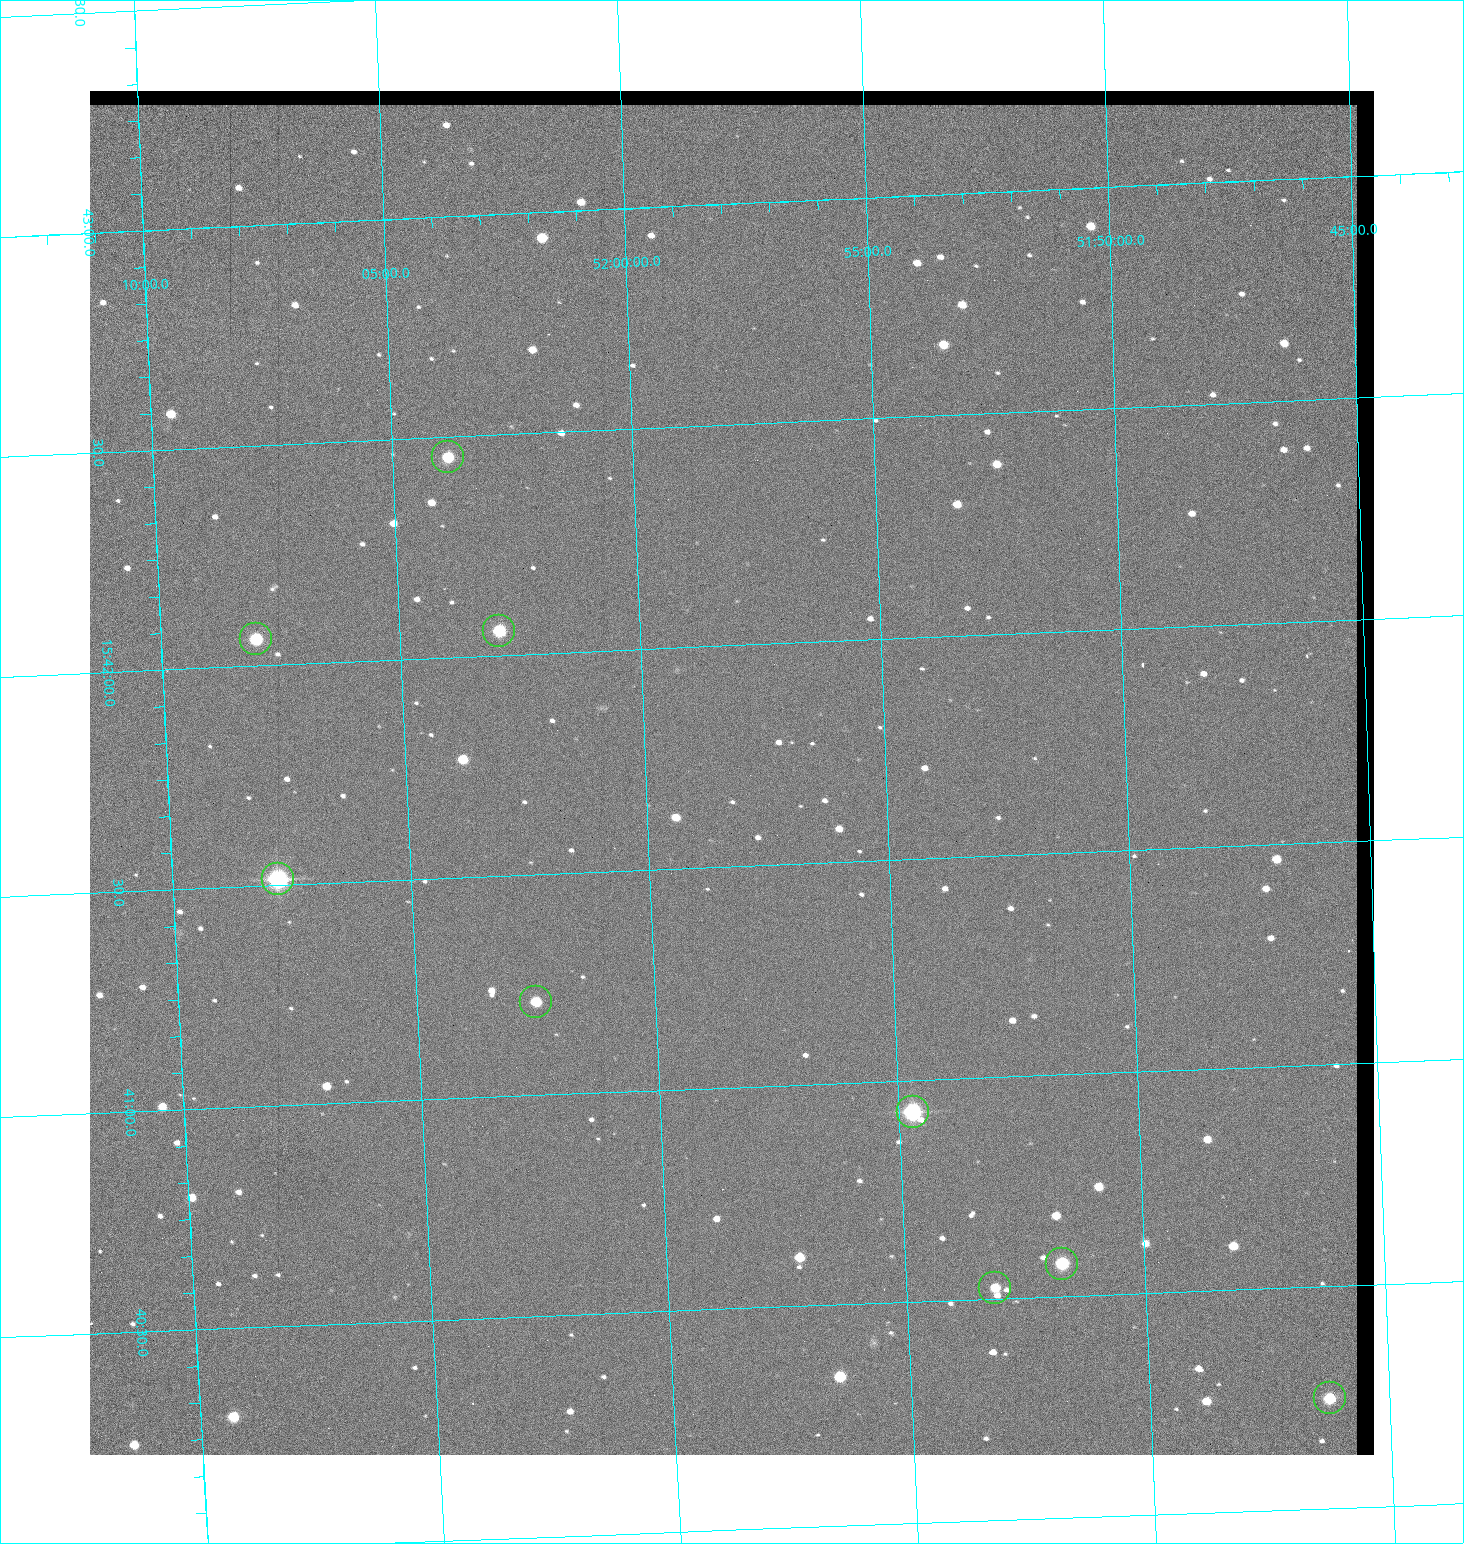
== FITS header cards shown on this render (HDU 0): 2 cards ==
NAXIS1  =                 1284 / length of data axis 1
NAXIS2  =                 1364 / length of data axis 2

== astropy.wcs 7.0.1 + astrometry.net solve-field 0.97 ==
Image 1284 x 1364 px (HDU 0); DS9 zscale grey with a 90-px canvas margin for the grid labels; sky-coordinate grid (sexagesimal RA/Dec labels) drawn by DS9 from the SOLVED WCS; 9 Tycho-2 reference stars matched to detected sources circled (green)
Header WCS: RA---TAN/DEC--TAN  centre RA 15:41:43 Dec +51:58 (235.43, +51.97 deg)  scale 1.26 arcsec/px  FOV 26.9' x 28.5'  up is +92 deg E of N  parity flipped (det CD > 0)
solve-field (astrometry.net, Tycho-2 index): VERIFIED the header's WCS against the Tycho-2 star catalogue (9 matches, 0 conflicts) and refined it, rather than solving blind
Solved WCS: RA---TAN-SIP/DEC--TAN-SIP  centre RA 15:41:43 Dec +51:58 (235.43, +51.97 deg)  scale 1.25 arcsec/px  FOV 26.8' x 28.5'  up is +92 deg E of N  parity flipped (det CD > 0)
The solver's refit moves the header's centre by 0.4 arcsec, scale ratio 0.9965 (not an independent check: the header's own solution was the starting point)
Tycho-2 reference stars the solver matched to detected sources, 9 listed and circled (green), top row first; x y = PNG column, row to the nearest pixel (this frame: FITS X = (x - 90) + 1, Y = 1364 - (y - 91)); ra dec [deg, ICRS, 3 dp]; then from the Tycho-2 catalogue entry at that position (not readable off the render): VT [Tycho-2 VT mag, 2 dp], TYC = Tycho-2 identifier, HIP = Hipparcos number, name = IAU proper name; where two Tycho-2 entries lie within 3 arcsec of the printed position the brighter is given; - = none
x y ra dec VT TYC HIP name
448 457 235.614 +52.064 11.61 3489-1132-1 - -
499 631 235.514 +52.049 11.19 3489-1407-1 - -
256 639 235.515 +52.133 11.12 3489-1380-1 - -
278 879 235.378 +52.130 9.31 3489-1322-1 76850 -
536 1002 235.303 +52.042 11.52 3489-958-1 - -
913 1112 235.232 +51.912 9.59 3489-824-1 - -
1062 1264 235.143 +51.862 10.97 3489-1016-1 - -
995 1288 235.131 +51.886 12.29 3489-908-1 - -
1330 1398 235.062 +51.771 11.53 3489-1453-1 - -